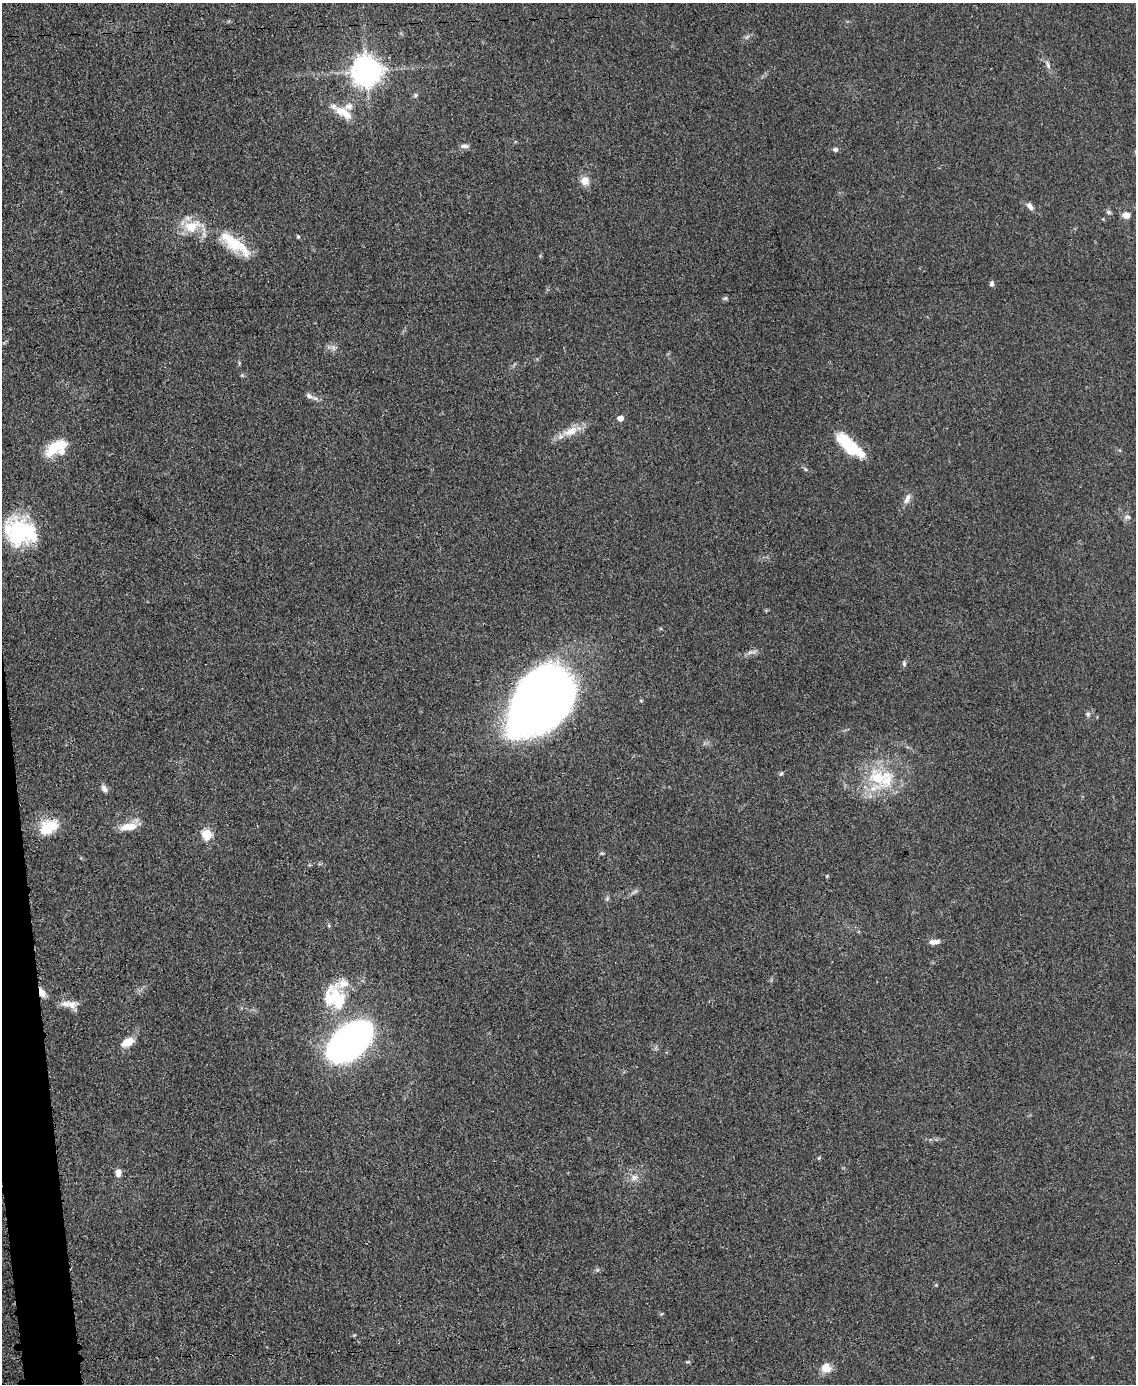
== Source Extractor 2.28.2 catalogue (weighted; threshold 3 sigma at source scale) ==
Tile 7 of 4 x 3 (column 3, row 2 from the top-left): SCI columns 2270-3403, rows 1626-3007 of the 4542 x 4526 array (HDU 1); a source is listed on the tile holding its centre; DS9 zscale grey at full resolution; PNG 1138 x 1386 px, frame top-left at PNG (2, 3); no overlay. Shown black and unused: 2% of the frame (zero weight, under 3 of 5 exposures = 1% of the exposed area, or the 3 px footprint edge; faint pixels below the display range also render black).
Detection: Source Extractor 2.28.2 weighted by HDU 2 'WHT'; one run over the whole footprint, this tile lists its part. Background 0.0625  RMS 0.0059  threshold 0.0264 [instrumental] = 3 sigma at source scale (4.5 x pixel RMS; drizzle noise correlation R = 1.50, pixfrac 1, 0.05/0.05 arcsec/px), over >= 5 px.
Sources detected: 60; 3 inside a brighter object's white glare — not listed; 10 inside a brighter listed object's ellipse — not listed separately; the other 47 listed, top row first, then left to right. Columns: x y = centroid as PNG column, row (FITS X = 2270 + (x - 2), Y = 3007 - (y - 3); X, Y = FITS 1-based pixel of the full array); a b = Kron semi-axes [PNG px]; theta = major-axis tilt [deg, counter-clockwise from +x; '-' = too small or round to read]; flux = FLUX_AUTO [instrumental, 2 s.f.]
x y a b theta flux
1048 65 12 5 -72 2.1
367 71 9 9 - 870
415 95 6 5 - 0.98
341 111 18 12 -13 9.4
464 146 11 6 0 2.1
835 149 6 5 - 1.3
585 181 10 10 - 5.2
1030 206 9 6 -58 2.9
1108 212 8 5 -28 1.1
1126 215 8 7 - 3.6
191 227 19 13 18 15
298 236 5 4 - 0.81
234 244 28 20 -33 17
992 283 7 6 - 1.4
725 298 6 5 - 1
309 396 9 6 -29 2.2
620 418 5 4 - 5.4
571 431 23 10 22 8.7
54 448 30 12 33 16
851 448 38 13 -36 21
805 469 6 3 -71 0.78
907 499 15 6 68 3.4
1128 517 8 6 0 1.7
19 534 39 27 -66 43
751 652 15 3 7 2
904 663 7 5 -90 1.1
537 697 58 46 34 480
1088 714 7 5 21 1.3
781 773 7 4 61 0.94
878 778 33 24 -4 31
104 788 10 7 -59 2.5
129 827 22 9 7 8.9
47 828 23 17 56 17
207 834 6 5 - 33
602 853 6 4 -1 0.71
607 899 6 4 19 0.81
329 926 6 3 -72 0.71
934 942 14 6 5 3.2
42 992 12 6 -66 4.7
335 996 31 23 -62 24
69 1004 23 10 -8 6.4
350 1041 33 18 40 440
128 1042 13 7 29 9.1
819 1158 5 4 - 0.7
118 1173 9 6 77 3.3
634 1178 12 8 32 3.6
826 1368 10 9 - 7.6
Overlapping masked pixels (flux is a lower limit): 1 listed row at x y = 42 992